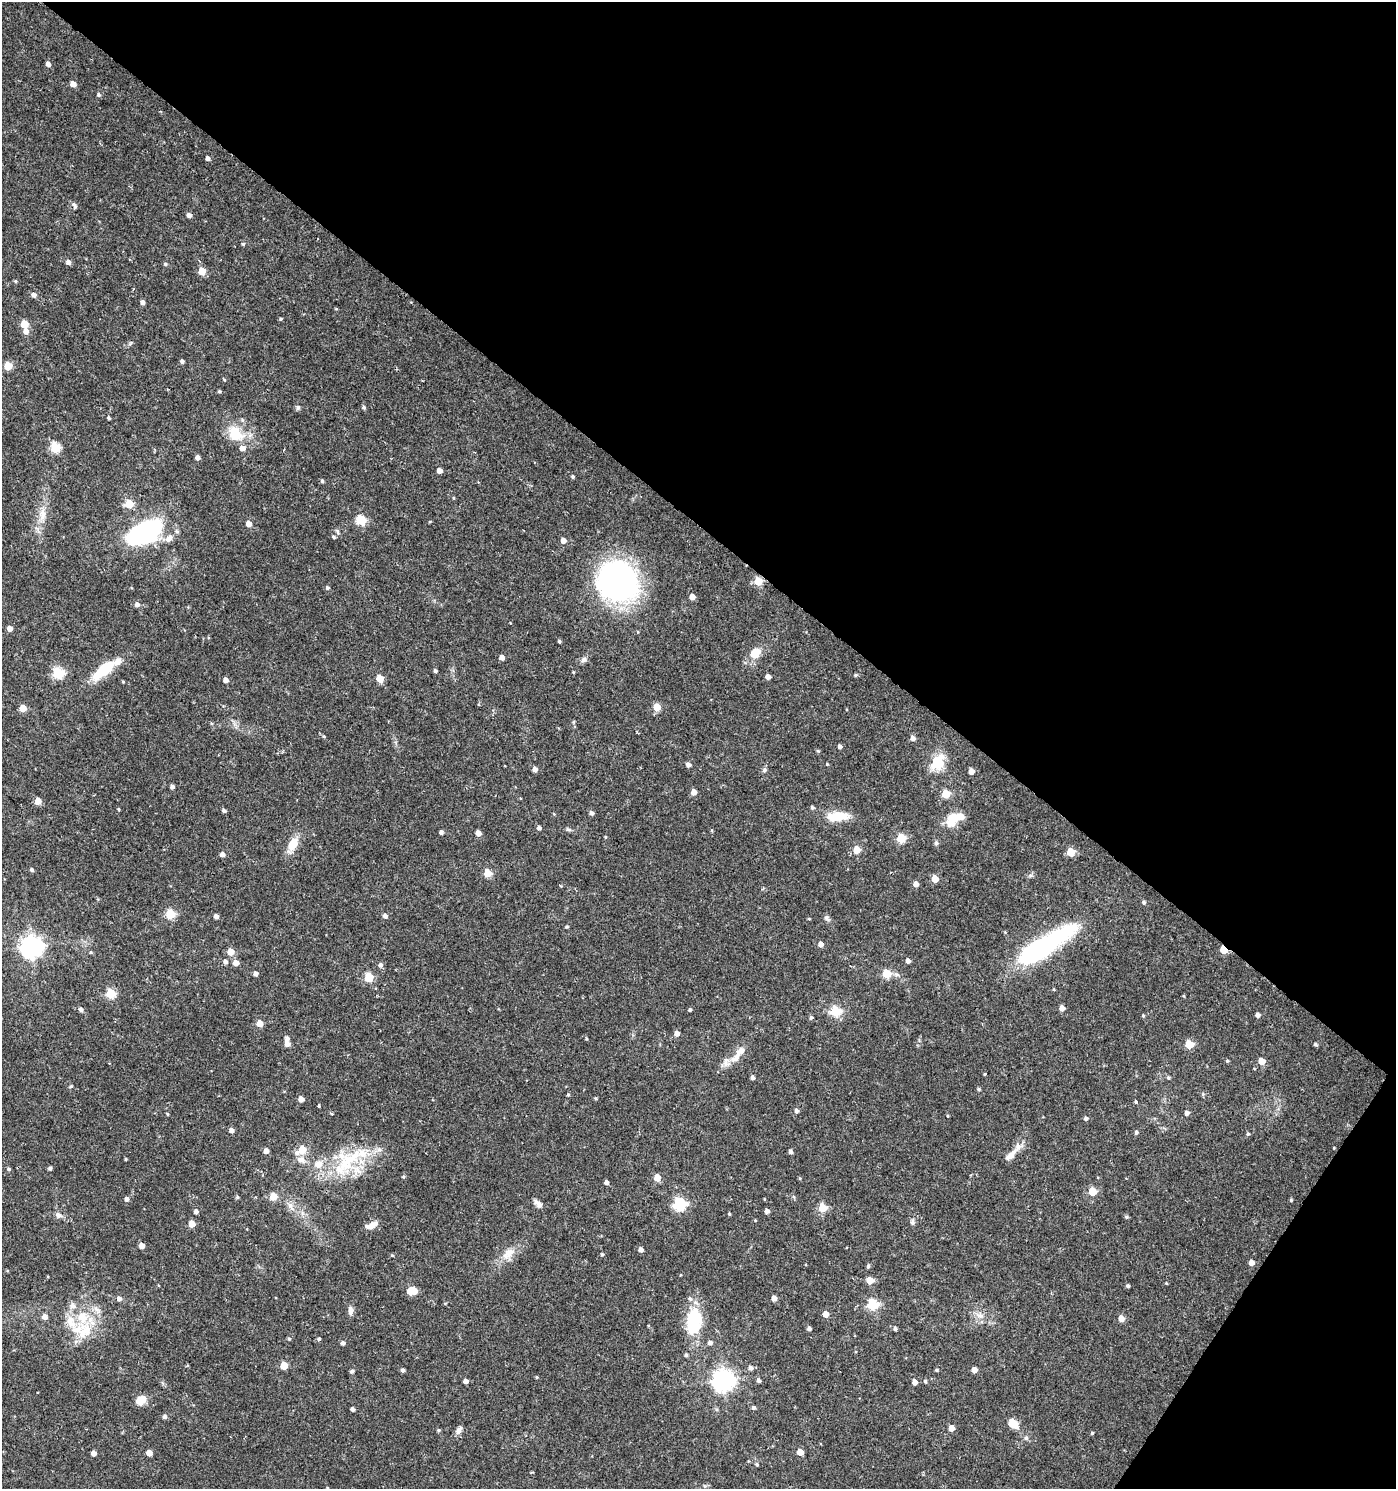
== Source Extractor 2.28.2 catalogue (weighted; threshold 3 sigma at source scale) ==
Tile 8 of 4 x 4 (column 4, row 2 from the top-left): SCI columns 4363-5756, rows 2983-4469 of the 6003 x 5958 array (HDU 1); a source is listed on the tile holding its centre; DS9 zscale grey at full resolution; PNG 1398 x 1491 px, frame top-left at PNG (2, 2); no overlay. Shown black and unused: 38% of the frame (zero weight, under 2 of 3 exposures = <1% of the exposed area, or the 3 px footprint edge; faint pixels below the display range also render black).
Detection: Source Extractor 2.28.2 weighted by HDU 2 'WHT'; one run over the whole footprint, this tile lists its part. Background 0.0253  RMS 0.004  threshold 0.018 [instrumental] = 3 sigma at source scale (4.5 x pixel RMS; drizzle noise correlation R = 1.50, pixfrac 1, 0.0396/0.0396 arcsec/px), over >= 5 px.
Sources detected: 250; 4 inside a brighter object's white glare — not listed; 12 inside a brighter listed object's ellipse — not listed separately; the other 234 listed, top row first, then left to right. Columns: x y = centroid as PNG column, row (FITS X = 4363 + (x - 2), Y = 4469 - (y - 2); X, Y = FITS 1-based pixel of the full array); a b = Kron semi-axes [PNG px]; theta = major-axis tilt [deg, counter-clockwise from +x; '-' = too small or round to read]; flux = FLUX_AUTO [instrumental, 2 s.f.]
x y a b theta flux
48 64 5 4 - 1.6
73 84 5 4 - 3.5
99 95 5 5 - 0.68
208 158 4 4 - 1.4
75 206 8 5 -72 0.93
189 215 5 4 - 1.7
243 244 4 4 - 0.51
68 262 5 5 - 1.6
165 264 5 4 - 0.62
202 271 5 5 - 9.1
16 281 5 4 - 0.48
34 295 5 5 - 1.5
143 302 4 4 - 1.5
336 309 4 3 - 0.35
281 319 4 3 - 0.52
24 324 5 5 - 9.1
26 331 7 6 - 2.2
182 361 4 4 - 1
8 366 5 5 - 12
219 391 4 4 - 0.55
298 407 7 5 -89 0.81
364 407 5 4 - 0.65
109 418 4 3 - 0.71
235 434 26 19 -44 11
55 448 5 5 - 23
198 457 4 4 - 1.6
439 471 4 4 - 2.5
573 476 4 4 - 0.56
322 481 5 4 - 0.69
129 504 5 5 - 13
42 514 24 9 77 5.7
361 520 5 5 - 21
249 524 5 4 - 3.3
145 532 33 17 26 67
334 537 5 4 - 0.48
169 538 13 9 39 3.1
563 540 5 4 - 2.5
618 581 47 41 -37 89
758 581 5 5 - 13
327 588 5 5 - 0.74
692 597 5 4 - 3.1
137 605 5 5 - 1.6
10 628 5 4 - 2.2
559 641 4 3 - 0.56
755 653 11 9 34 6.7
502 657 4 4 - 2.1
584 660 8 7 - 1.3
104 669 26 10 40 17
435 671 4 4 - 0.83
573 672 5 3 - 0.3
58 673 6 5 - 34
855 675 5 4 - 0.55
768 677 4 4 - 2.3
380 678 5 5 - 7.3
226 680 4 4 - 2.1
123 682 4 3 - 0.37
657 707 5 5 - 7.6
23 708 5 5 - 6.3
913 738 5 5 - 1.8
840 746 4 4 - 1.1
818 751 5 4 - 0.45
938 762 18 13 57 10
827 764 4 4 - 0.4
688 765 5 5 - 1.5
535 769 5 4 - 1.9
764 770 7 6 - 0.93
971 771 5 4 - 3.2
172 787 4 4 - 1.1
694 792 5 5 - 3.3
946 794 5 5 - 11
38 801 5 5 - 5.5
812 807 5 5 - 0.69
119 809 4 3 - 0.37
224 810 5 4 - 0.82
591 813 5 4 - 1.4
837 816 27 11 4 9
954 817 14 9 -6 6.1
539 828 4 4 - 1.3
568 829 8 4 -22 0.75
441 832 4 4 - 1
478 833 4 4 - 2.9
605 837 5 3 - 0.35
901 838 5 5 - 17
936 843 6 5 - 0.98
293 844 16 9 61 7.2
857 849 5 5 - 7.6
1071 852 5 5 - 12
222 854 5 4 - 1.7
32 870 5 4 - 0.79
487 873 5 5 - 10
935 879 5 5 - 5.8
916 884 5 4 - 2.4
560 886 3 3 - 0.65
1144 902 5 4 - 0.85
170 914 5 5 - 19
216 916 4 4 - 1.6
385 916 5 5 - 1.2
826 918 10 5 -44 1
809 919 4 3 - 0.35
820 944 5 5 - 2.1
1044 946 73 18 34 61
31 947 8 7 - 280
1223 950 5 4 - 10
91 952 5 3 - 0.41
231 952 5 5 - 6.5
908 961 4 4 - 1.8
226 962 5 5 - 1.2
236 963 5 4 - 3.4
380 965 6 5 - 1.2
256 974 4 4 - 1.3
886 974 5 5 - 16
369 977 5 5 - 17
111 993 5 5 - 21
1184 996 4 3 - 0.35
1062 1008 5 4 - 2.6
81 1010 5 5 - 1.3
690 1010 4 4 - 0.65
835 1011 6 5 - 29
1143 1015 4 3 - 0.51
1257 1015 4 4 - 1.5
811 1018 5 4 - 0.79
260 1023 5 4 - 6
677 1033 5 5 - 2.2
287 1038 5 5 - 1.3
287 1044 5 5 - 2.6
1189 1044 5 5 - 12
1315 1044 5 4 - 0.68
735 1058 17 9 46 3.7
1227 1061 4 4 - 0.46
1261 1061 5 5 - 5.6
985 1074 3 3 - 0.39
752 1077 4 4 - 1.1
1168 1078 4 4 - 0.63
71 1086 5 4 - 0.44
978 1089 5 4 - 0.6
1203 1094 5 5 - 0.57
568 1095 4 4 - 0.42
596 1098 5 4 - 0.45
301 1099 5 4 - 2.5
1136 1102 4 4 - 0.63
319 1106 3 3 - 0.66
796 1111 5 4 - 1.1
1187 1113 5 5 - 1.3
167 1114 5 3 - 0.36
332 1114 3 3 - 0.88
948 1116 4 3 - 0.35
1086 1118 5 4 - 1
231 1130 5 4 - 1.6
1136 1132 5 5 - 0.79
1248 1134 5 4 - 0.55
1334 1148 4 3 - 0.31
302 1150 5 5 - 9.7
266 1151 4 4 - 2.3
790 1152 4 4 - 1.1
1010 1155 30 8 44 4.5
126 1159 4 3 - 0.35
301 1160 12 8 -28 2.6
348 1161 52 22 45 26
50 1168 4 4 - 0.85
9 1169 5 4 - 0.65
403 1177 5 4 - 0.49
657 1178 5 4 - 6.1
606 1182 4 4 - 1.6
1092 1191 5 5 - 10
273 1196 5 5 - 7.6
237 1197 5 4 - 0.57
126 1199 5 4 - 1.2
1291 1200 4 4 - 0.47
540 1204 10 8 -15 1.8
679 1204 6 6 - 50
290 1206 15 6 -64 2.4
822 1208 5 5 - 13
767 1211 5 4 - 1.5
196 1212 5 4 - 1.2
729 1214 4 3 - 0.43
58 1215 8 7 - 1.7
1126 1217 6 4 -20 0.59
912 1222 8 6 -81 0.99
192 1224 5 4 - 6.1
372 1225 16 6 24 3
142 1246 4 4 - 3
641 1249 5 4 - 1.5
508 1254 21 12 41 5.4
602 1254 4 4 - 0.52
392 1255 5 3 - 0.36
1251 1262 5 4 - 2.8
868 1266 5 4 - 0.74
870 1280 5 5 - 6.1
1166 1283 4 3 - 0.31
1128 1286 4 4 - 0.77
414 1291 5 5 - 5.7
774 1298 4 4 - 2.5
119 1299 6 5 - 1.3
872 1304 6 5 - 28
97 1310 14 7 -53 2.4
351 1310 11 6 -87 2
825 1314 5 4 - 3.9
980 1316 10 8 -23 2.4
45 1317 5 5 - 2.3
82 1317 25 14 88 12
1121 1319 5 5 - 3.6
694 1321 28 15 83 23
809 1328 4 4 - 1.3
895 1329 4 4 - 0.86
289 1339 5 4 - 0.56
319 1339 4 4 - 0.62
343 1343 5 5 - 1
710 1343 5 5 - 1.5
686 1355 5 4 - 0.6
284 1366 5 5 - 8.1
750 1368 6 5 - 1.3
403 1370 4 4 - 0.94
937 1370 4 3 - 0.48
974 1370 4 4 - 3.1
352 1371 5 4 - 0.91
536 1377 5 3 - 0.37
759 1380 5 4 - 1.1
466 1381 4 4 - 1.9
723 1381 8 7 - 260
925 1381 4 4 - 0.52
915 1382 5 4 - 2.2
141 1400 12 9 38 4.3
754 1408 5 5 - 0.77
353 1409 4 3 - 1
165 1417 4 4 - 1.2
1013 1424 13 9 -53 4.2
951 1428 5 4 - 4
439 1430 5 4 - 0.54
459 1430 11 6 53 1.7
1092 1433 4 4 - 0.5
800 1452 5 4 - 4.6
94 1453 4 4 - 2.4
149 1453 5 4 - 3.4
757 1464 5 4 - 0.5
Overlapping masked pixels (flux is a lower limit): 2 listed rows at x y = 758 581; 1223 950